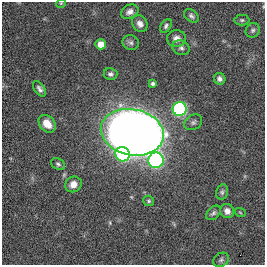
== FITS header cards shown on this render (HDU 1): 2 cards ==
NAXIS1  =                  263
NAXIS2  =                  263

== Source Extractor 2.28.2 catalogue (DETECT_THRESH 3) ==
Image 263 x 263 px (HDU 1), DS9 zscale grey, 1 PNG px = 1 image px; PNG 267 x 267 px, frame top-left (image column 1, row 263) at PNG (2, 2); each listed source drawn as its Kron ellipse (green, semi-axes under 4 px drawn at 4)
Background 5.18e-04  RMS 0.062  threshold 0.186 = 3 sigma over >= 5 px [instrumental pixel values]
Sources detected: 29; all 29 listed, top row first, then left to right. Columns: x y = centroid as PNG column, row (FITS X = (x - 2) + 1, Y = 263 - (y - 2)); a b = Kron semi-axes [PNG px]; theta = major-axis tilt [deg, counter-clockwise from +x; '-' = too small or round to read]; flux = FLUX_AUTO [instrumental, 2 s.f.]
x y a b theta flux
61 3 5 3 - 3.7
130 12 9 6 25 19
191 16 8 6 -38 11
242 20 7 5 0 8.1
140 24 9 7 -57 22
166 26 8 5 56 9.4
253 30 7 6 - 11
176 39 9 8 - 25
131 43 8 7 - 12
101 44 5 5 - 48
181 48 9 7 -26 13
110 74 7 6 - 11
220 79 6 5 - 14
153 83 4 4 - 8.9
40 89 9 5 -54 13
180 109 7 7 - 760
193 122 9 7 31 13
47 124 10 7 -48 42
132 132 32 23 -11 6700
123 154 7 7 - 430
156 160 8 7 - 870
58 164 7 5 -29 8.7
73 184 8 7 - 32
222 192 8 6 76 9.7
149 201 5 5 - 6.7
227 211 7 6 - 23
240 212 5 3 - 3.4
213 213 8 5 44 10
221 260 8 6 33 10